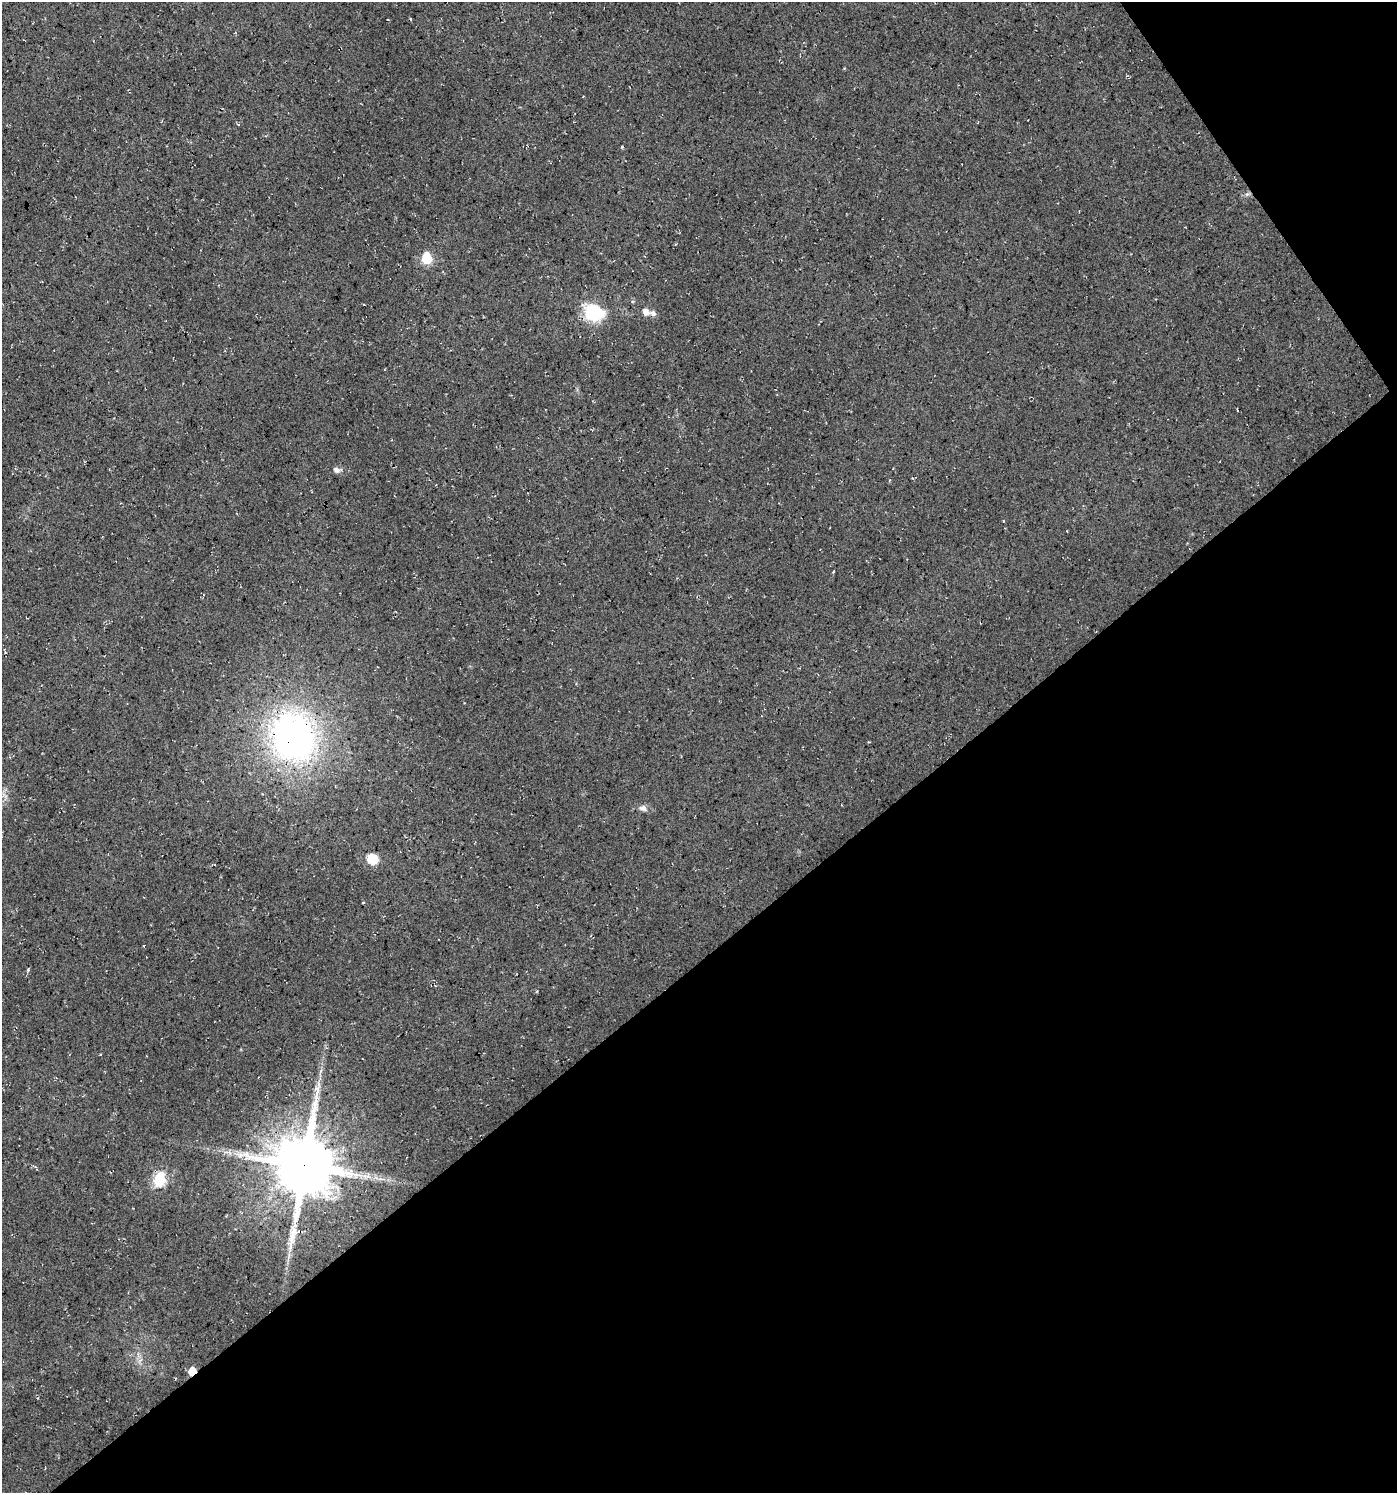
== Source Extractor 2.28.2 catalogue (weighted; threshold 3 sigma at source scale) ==
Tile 12 of 4 x 4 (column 4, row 3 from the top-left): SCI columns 4316-5710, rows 1495-2985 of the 5906 x 5968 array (HDU 1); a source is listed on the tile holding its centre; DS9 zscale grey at full resolution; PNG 1399 x 1495 px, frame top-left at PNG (2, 2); no overlay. Shown black and unused: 38% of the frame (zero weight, under 3 of 4 exposures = <1% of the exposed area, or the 3 px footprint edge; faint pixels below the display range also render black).
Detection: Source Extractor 2.28.2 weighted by HDU 2 'WHT'; one run over the whole footprint, this tile lists its part. Background 0.022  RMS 0.0063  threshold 0.0281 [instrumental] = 3 sigma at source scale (4.5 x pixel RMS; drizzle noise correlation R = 1.50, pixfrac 1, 0.0396/0.0396 arcsec/px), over >= 5 px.
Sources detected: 16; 1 inside a brighter listed object's ellipse — not listed separately; the other 15 listed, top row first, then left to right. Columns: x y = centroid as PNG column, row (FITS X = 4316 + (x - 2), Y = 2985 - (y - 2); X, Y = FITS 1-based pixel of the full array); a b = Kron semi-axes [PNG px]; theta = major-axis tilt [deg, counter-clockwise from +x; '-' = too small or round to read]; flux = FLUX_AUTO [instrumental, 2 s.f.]
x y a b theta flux
622 147 4 3 - 0.56
1247 194 5 5 - 1.3
427 258 7 6 - 41
594 312 16 13 -17 46
646 312 9 7 -53 3.6
336 470 8 7 - 2.4
293 737 45 39 -70 260
643 808 10 7 -10 3
372 859 12 10 -41 10
28 970 4 4 - 0.72
240 1155 14 7 -18 4.8
304 1165 19 17 89 4400
159 1179 7 6 - 49
292 1236 45 8 79 14
192 1371 6 5 - 14
Overlapping masked pixels (flux is a lower limit): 5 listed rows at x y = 594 312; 293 737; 304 1165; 292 1236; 192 1371